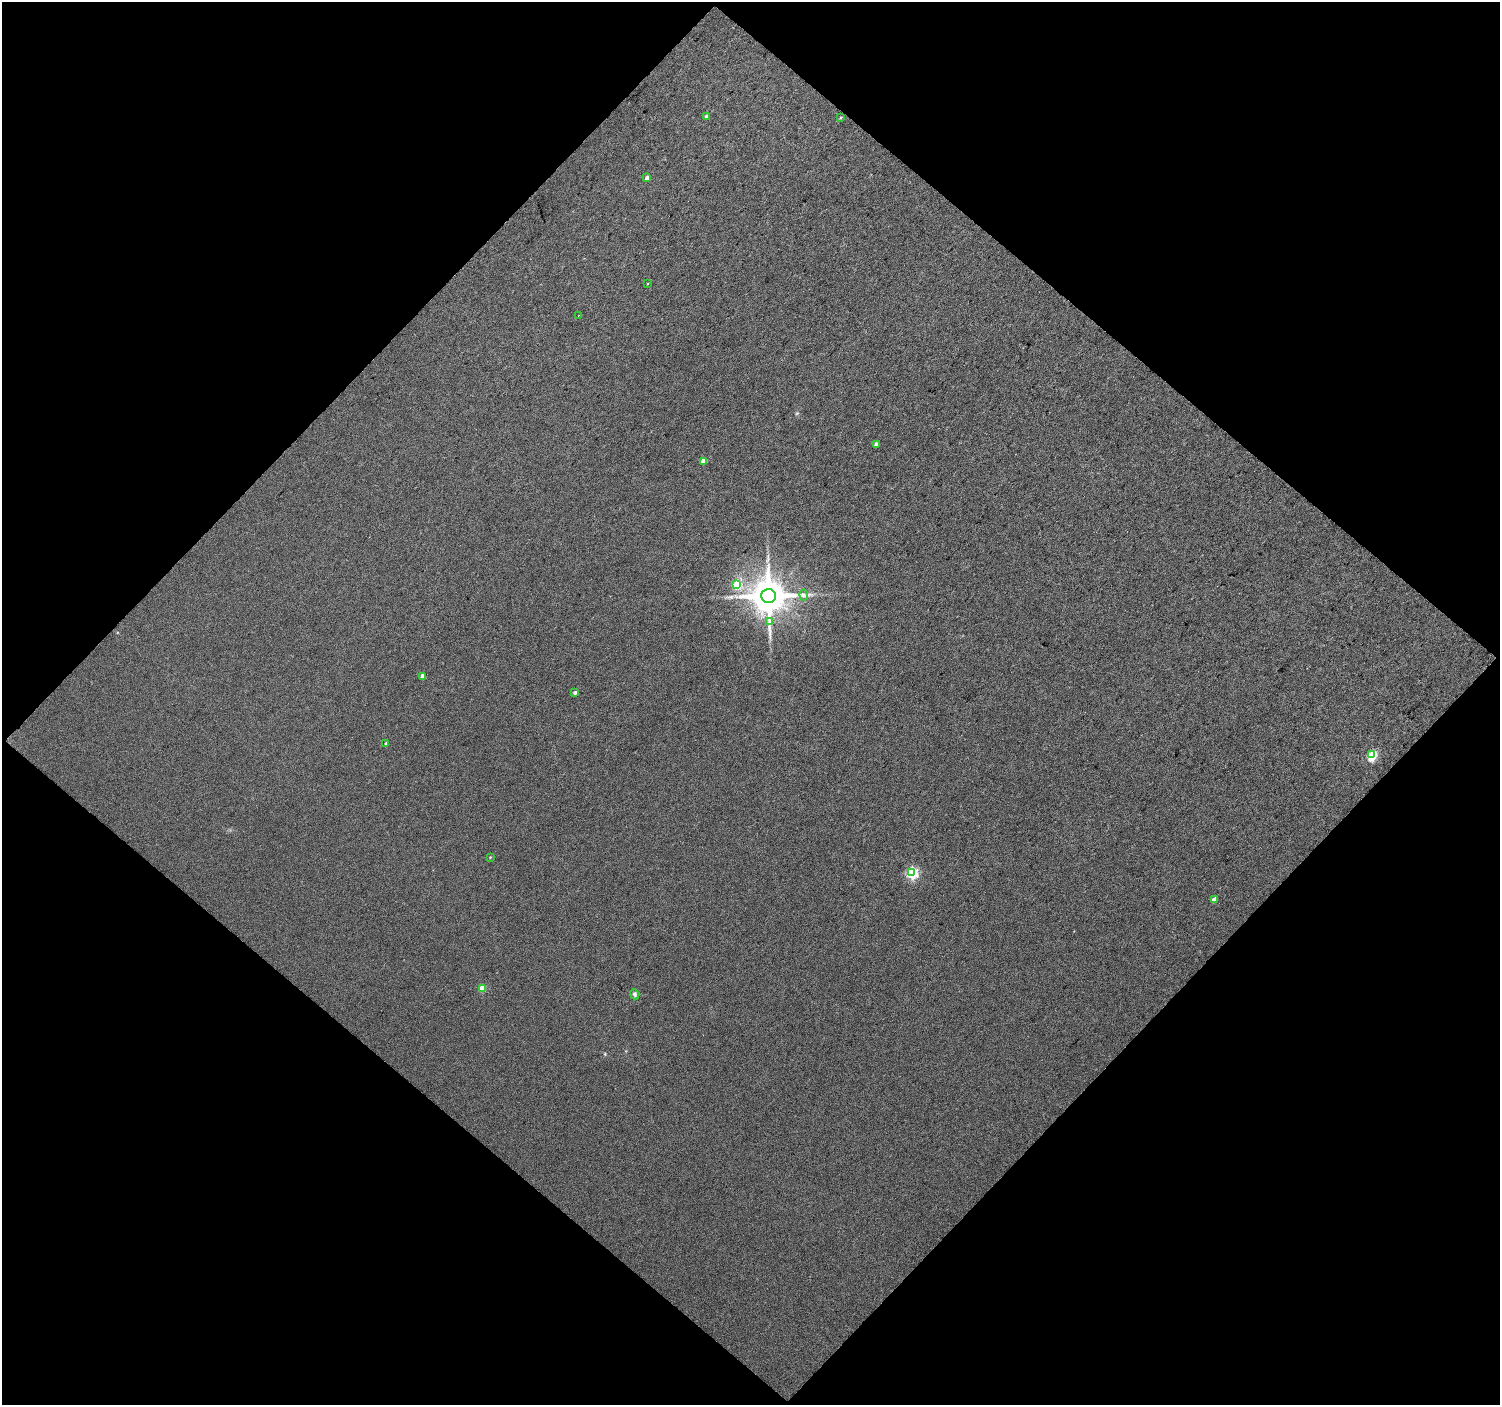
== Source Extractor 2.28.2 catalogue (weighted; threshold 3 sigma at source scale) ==
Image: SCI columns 1-2995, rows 90-2894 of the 2998 x 3003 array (HDU 1 of 3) = the unmasked area's bounding box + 8 px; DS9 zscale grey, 2 x 2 block average (1 PNG px = mean of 2 x 2 image px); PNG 1502 x 1407 px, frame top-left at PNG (2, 2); each listed source drawn as its Kron ellipse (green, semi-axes under 4 px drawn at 4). Shown black and unused: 50% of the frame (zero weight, under 3 of 4 exposures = <1% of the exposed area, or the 3 px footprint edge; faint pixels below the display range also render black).
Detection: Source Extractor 2.28.2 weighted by HDU 2 'WHT'. Background 0.0384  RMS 0.011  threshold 0.0496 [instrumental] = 3 sigma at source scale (4.5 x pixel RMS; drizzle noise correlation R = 1.50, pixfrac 1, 0.0396/0.0396 arcsec/px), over >= 5 px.
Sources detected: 21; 1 inside a brighter listed object's ellipse — not listed separately; the other 20 listed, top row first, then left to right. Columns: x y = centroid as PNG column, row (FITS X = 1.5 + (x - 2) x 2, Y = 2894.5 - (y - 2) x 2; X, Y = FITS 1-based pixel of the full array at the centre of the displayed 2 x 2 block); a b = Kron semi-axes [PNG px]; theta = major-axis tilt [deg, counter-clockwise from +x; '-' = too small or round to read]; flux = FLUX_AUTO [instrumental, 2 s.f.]
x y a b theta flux
706 116 4 3 - 5.1
840 118 4 3 - 2.6
647 178 3 3 - 10
648 283 2 2 - 1.2
578 316 2 2 - 1.2
876 444 3 3 - 13
704 461 3 3 - 40
737 585 3 3 - 95
804 595 5 3 - 4.2
769 596 7 7 - 8200
769 622 4 2 - 3.7
422 676 3 3 - 16
575 692 3 3 - 6.4
386 743 3 3 - 4
1372 755 4 4 - 180
490 857 3 3 - 1.9
912 873 4 4 - 350
1214 900 3 3 - 24
482 988 3 3 - 62
635 994 5 4 - 6.2
Diffuse or blended objects may show on this block-average render without a row.